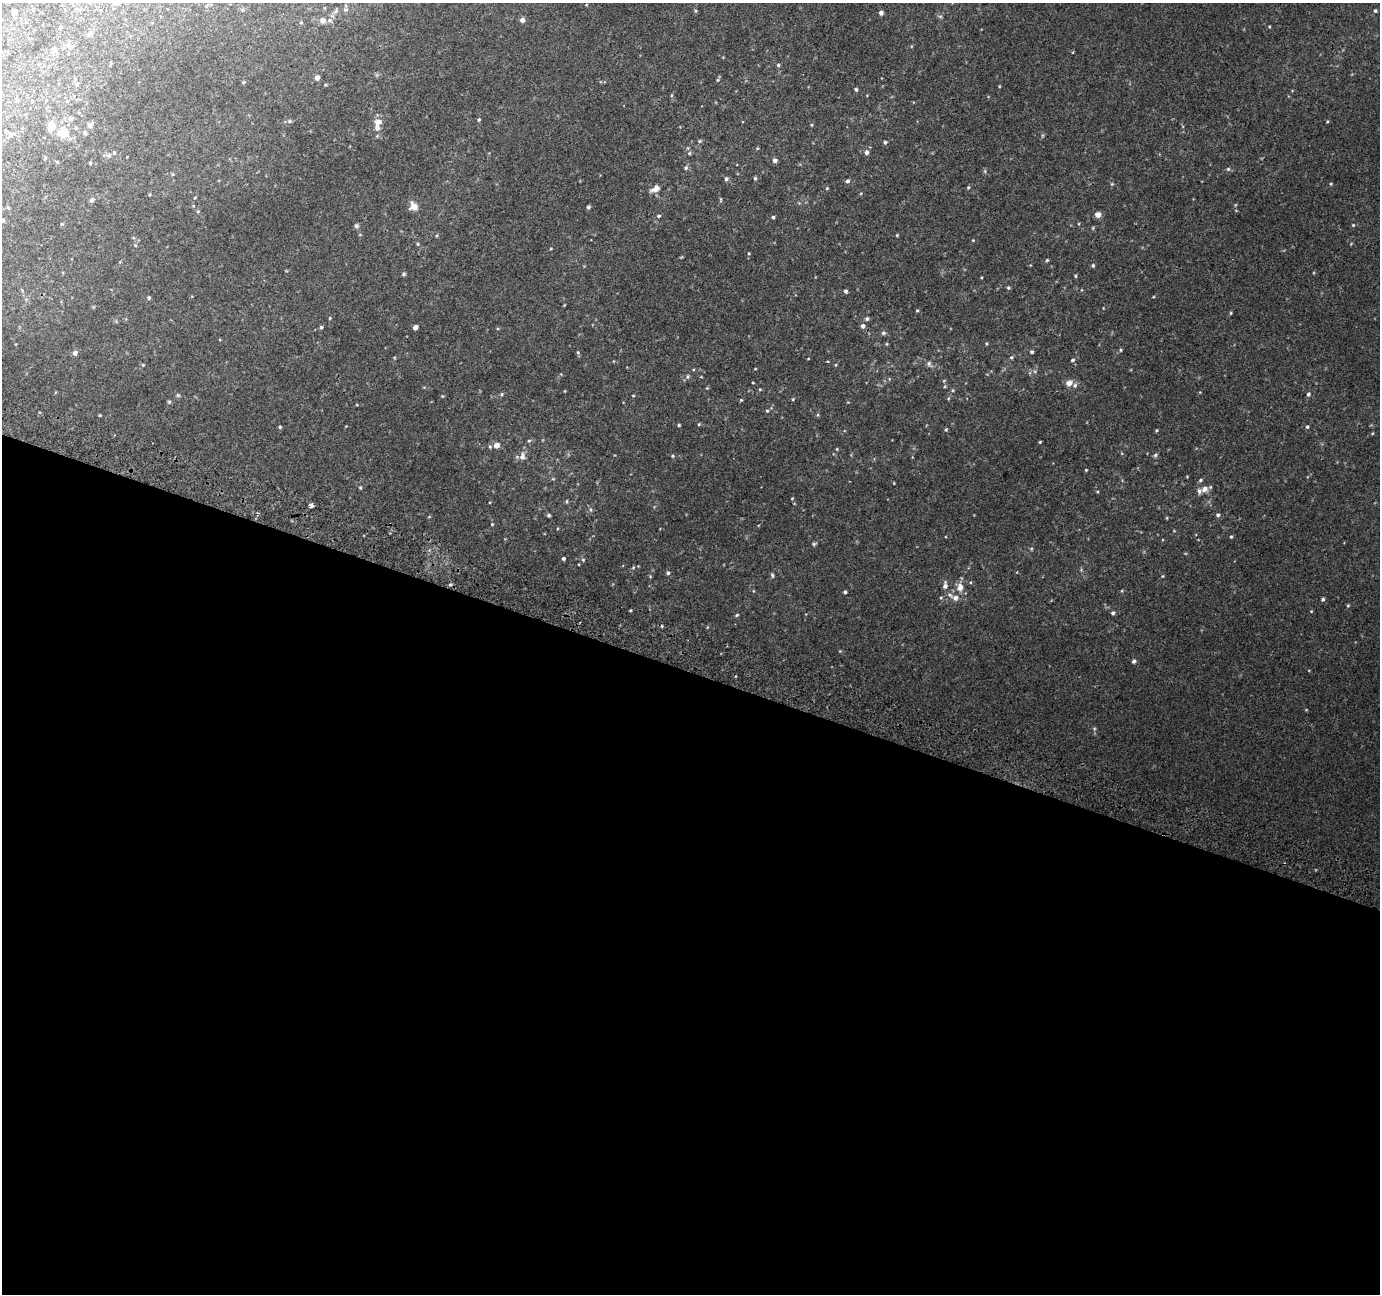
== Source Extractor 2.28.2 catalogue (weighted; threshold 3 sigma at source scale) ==
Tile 14 of 4 x 4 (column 2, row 4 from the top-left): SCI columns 1405-2782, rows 318-1609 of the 5553 x 5738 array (HDU 1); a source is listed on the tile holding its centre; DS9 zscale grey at full resolution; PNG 1382 x 1296 px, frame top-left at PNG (2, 3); no overlay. Shown black and unused: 48% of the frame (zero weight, under 2 of 3 exposures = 2% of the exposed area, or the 3 px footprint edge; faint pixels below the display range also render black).
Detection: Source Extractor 2.28.2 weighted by HDU 2 'WHT'; one run over the whole footprint, this tile lists its part. Background 0.0202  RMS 0.0046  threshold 0.0206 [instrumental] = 3 sigma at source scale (4.5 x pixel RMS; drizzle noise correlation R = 1.50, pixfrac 1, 0.0396/0.0396 arcsec/px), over >= 5 px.
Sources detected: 184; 7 inside a brighter listed object's ellipse — not listed separately; the other 177 listed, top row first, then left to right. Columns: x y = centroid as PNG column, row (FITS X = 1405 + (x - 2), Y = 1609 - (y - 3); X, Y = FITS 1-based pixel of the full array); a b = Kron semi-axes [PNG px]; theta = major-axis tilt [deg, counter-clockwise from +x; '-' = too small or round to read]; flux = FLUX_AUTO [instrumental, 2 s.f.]
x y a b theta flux
586 5 4 3 - 0.31
243 10 5 5 - 0.63
346 10 6 6 - 0.98
14 11 5 4 - 3.2
336 11 8 5 52 1.2
695 11 6 4 -89 0.55
1375 11 4 4 - 0.79
881 13 4 4 - 1.7
940 16 6 4 -1 0.69
323 20 5 5 - 3
329 20 7 6 - 1.2
522 20 5 5 - 2.2
301 22 4 4 - 0.51
1269 27 4 3 - 0.37
90 34 6 4 19 0.67
69 46 9 7 -41 1.6
55 50 7 6 - 1.2
111 63 5 3 - 0.32
778 65 4 4 - 0.82
317 78 4 4 - 2.8
718 80 5 5 - 0.6
243 82 5 4 - 0.48
77 84 6 6 - 0.99
325 85 4 3 - 0.48
999 86 4 3 - 0.33
856 89 5 4 - 0.72
672 95 5 3 - 0.49
46 100 4 4 - 0.35
17 101 6 4 74 0.76
67 101 5 4 - 0.55
71 118 6 5 - 1.9
479 120 4 4 - 0.65
289 121 6 5 - 0.83
1327 121 4 3 - 0.45
378 122 10 8 13 3.5
90 125 7 6 - 1.9
811 125 5 3 - 0.44
76 128 5 5 - 0.59
5 131 4 4 - 0.55
14 133 9 4 0 1.1
85 133 6 5 - 1.2
62 134 15 10 -43 6.1
700 141 5 5 - 0.61
885 142 5 4 - 0.77
757 148 5 3 - 0.38
867 152 5 5 - 1.8
689 153 6 5 - 0.72
109 155 7 6 - 1.4
775 160 5 5 - 1.9
57 162 5 4 - 0.46
90 163 4 4 - 0.53
686 168 6 5 - 0.86
1228 169 5 5 - 0.76
985 171 6 4 -89 0.63
172 174 5 3 - 0.49
755 178 5 4 - 0.71
726 179 5 5 - 1
847 181 5 5 - 1.2
1112 184 5 4 - 0.51
1331 184 4 4 - 0.46
968 187 5 4 - 0.6
827 188 4 3 - 0.45
655 189 9 6 29 3.5
195 197 3 3 - 0.39
721 199 7 3 -90 0.53
92 200 7 6 - 1.2
414 207 7 6 - 5.5
588 207 5 4 - 0.75
8 208 5 3 - 0.46
198 212 5 4 - 0.58
1098 215 7 6 - 2.2
659 216 5 4 - 0.74
773 217 4 4 - 0.68
3 220 5 4 - 0.67
62 224 5 4 - 0.55
1353 225 5 5 - 0.53
356 226 6 6 - 0.92
360 235 5 3 - 0.33
897 235 4 4 - 0.46
973 240 4 4 - 0.37
418 244 5 4 - 0.59
551 248 4 3 - 0.37
749 253 4 3 - 0.39
1047 260 4 4 - 0.52
1093 265 5 4 - 0.66
404 274 5 4 - 0.64
1075 276 4 3 - 0.52
1008 288 5 4 - 0.68
846 291 4 4 - 1
1153 297 4 3 - 0.33
149 298 5 5 - 0.72
564 305 5 3 - 0.31
917 310 4 3 - 0.49
1231 313 4 4 - 0.48
330 318 4 4 - 0.37
867 319 5 5 - 0.87
863 326 6 5 - 1.5
321 327 4 4 - 0.72
415 327 4 4 - 2.9
883 333 6 5 - 0.94
987 344 5 3 - 0.45
1121 350 5 4 - 0.55
578 352 5 4 - 0.67
1032 352 4 4 - 0.93
75 353 5 5 - 2
1011 357 6 5 - 0.75
1072 360 5 4 - 0.71
828 361 4 2 - 0.37
929 364 10 7 -52 1.4
143 365 5 4 - 0.49
755 369 4 3 - 0.31
688 377 7 6 - 0.94
944 380 6 3 20 0.44
753 382 3 2 - 0.35
1069 383 9 7 33 2.7
707 388 4 4 - 0.43
565 391 4 3 - 0.32
502 394 5 4 - 0.6
1308 394 6 5 - 0.97
178 395 6 5 - 0.67
633 396 4 3 - 0.34
793 399 5 4 - 0.48
741 400 4 4 - 0.45
169 402 5 4 - 0.58
767 411 4 4 - 0.61
100 415 3 3 - 0.38
699 424 4 4 - 0.48
679 425 3 3 - 0.54
280 427 4 3 - 0.65
1307 427 5 4 - 0.7
946 429 4 4 - 0.54
1156 430 4 4 - 0.47
529 441 5 5 - 0.67
1040 442 3 2 - 0.41
496 445 5 5 - 3.8
837 449 4 4 - 0.4
1155 455 6 5 - 0.82
522 456 13 9 84 2.5
673 456 5 4 - 0.62
1086 470 4 3 - 0.4
553 479 6 3 -18 0.44
1200 480 6 4 29 0.68
360 488 5 4 - 0.5
1205 489 9 8 - 2.9
792 498 4 3 - 0.35
567 501 5 3 - 0.49
311 505 5 4 - 6.9
590 509 6 4 -90 0.71
549 515 5 4 - 0.7
1218 515 5 5 - 0.97
1167 518 5 3 - 0.4
492 524 4 4 - 0.4
1231 537 4 3 - 0.54
814 544 7 4 22 0.71
1031 549 5 3 - 0.48
563 558 4 4 - 0.82
583 560 5 4 - 0.57
633 567 5 3 - 0.42
1017 572 4 2 - 0.3
668 573 5 4 - 0.91
772 575 7 4 -80 0.75
1162 576 5 4 - 0.45
971 582 4 3 - 0.36
450 584 5 4 - 0.67
945 586 9 6 89 2
960 587 10 8 85 3.9
845 592 3 3 - 0.9
941 598 5 4 - 0.58
955 598 7 7 - 2.1
1323 599 5 4 - 0.82
1348 605 5 4 - 0.51
1311 611 4 3 - 0.37
1113 613 5 5 - 1
737 615 5 4 - 0.55
662 626 4 4 - 0.49
1134 661 5 4 - 1.2
1094 729 6 3 72 0.59
Isophote crosses this tile's border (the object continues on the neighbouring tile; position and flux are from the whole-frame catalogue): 1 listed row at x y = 3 220